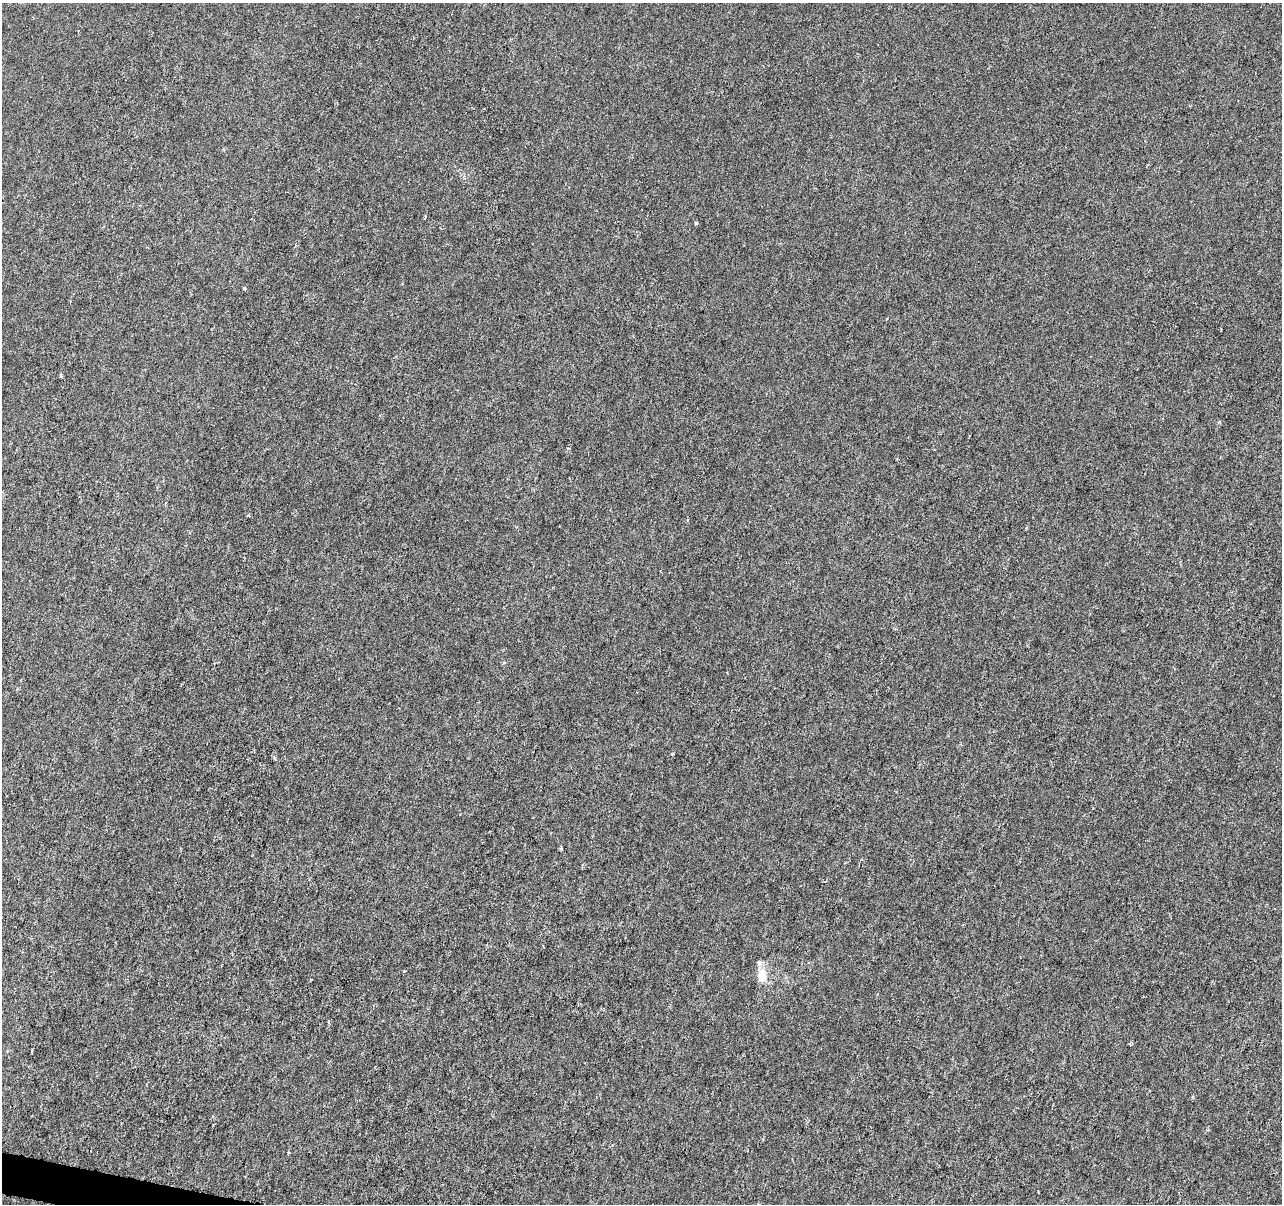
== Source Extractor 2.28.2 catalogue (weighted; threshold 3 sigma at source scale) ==
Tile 7 of 4 x 4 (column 3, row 2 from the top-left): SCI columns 2561-3840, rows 2626-3827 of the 5128 x 5312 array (HDU 1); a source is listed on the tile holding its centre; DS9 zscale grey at full resolution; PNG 1284 x 1206 px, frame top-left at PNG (2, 3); no overlay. Shown black and unused: <1% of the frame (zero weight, under 3 of 6 exposures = <1% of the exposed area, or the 3 px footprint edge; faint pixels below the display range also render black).
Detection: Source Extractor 2.28.2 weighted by HDU 2 'WHT'; one run over the whole footprint, this tile lists its part. Background -1.32e-04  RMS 0.0013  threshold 0.00513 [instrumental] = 3 sigma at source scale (4.09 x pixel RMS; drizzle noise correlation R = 1.36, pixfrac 0.8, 0.0396/0.0396 arcsec/px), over >= 5 px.
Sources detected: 10; all 10 listed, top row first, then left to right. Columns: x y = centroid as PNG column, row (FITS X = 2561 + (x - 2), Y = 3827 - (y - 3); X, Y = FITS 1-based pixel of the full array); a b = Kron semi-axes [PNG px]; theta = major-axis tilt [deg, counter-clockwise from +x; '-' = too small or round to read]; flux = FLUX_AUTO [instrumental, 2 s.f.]
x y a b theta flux
425 217 6 2 60 0.11
696 223 4 4 - 0.14
244 288 3 3 - 0.29
249 516 4 3 - 0.12
672 754 4 3 - 0.13
274 758 5 3 - 0.13
404 971 4 3 - 0.14
762 976 15 9 -89 2
32 1051 4 2 - 0.14
1192 1097 5 3 - 0.12
Unlisted compact peaks at least as high as the median listed source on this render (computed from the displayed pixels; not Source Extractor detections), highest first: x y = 1219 422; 61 375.